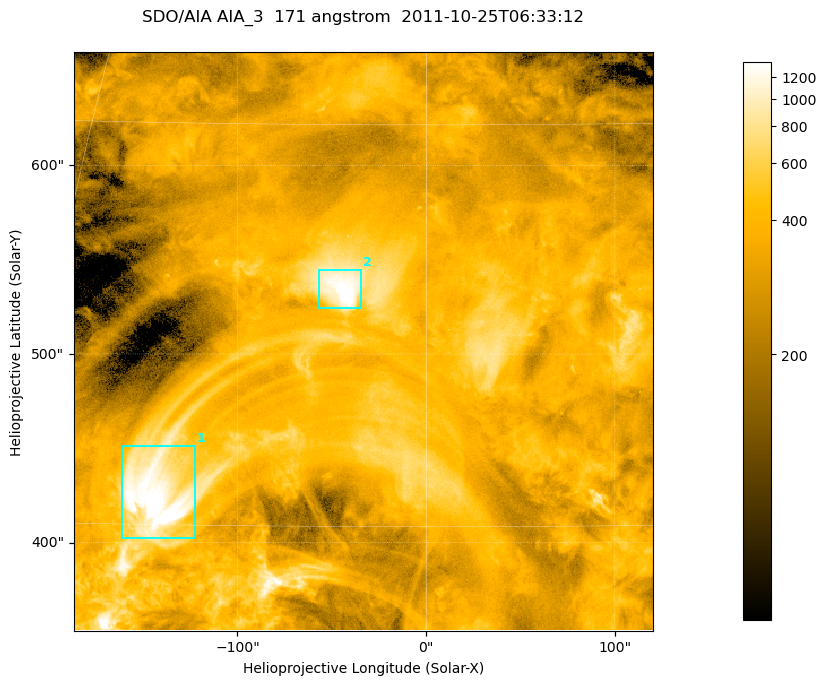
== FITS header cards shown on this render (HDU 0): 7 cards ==
TELESCOP= 'SDO/AIA '
INSTRUME= 'AIA_3   '
WAVELNTH=                  171
WAVEUNIT= 'angstrom'
DATE-OBS= '2011-10-25T06:33:12.34'
CTYPE1  = 'HPLN-TAN'
CTYPE2  = 'HPLT-TAN'

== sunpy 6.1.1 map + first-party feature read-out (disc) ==
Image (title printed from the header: SDO/AIA AIA_3  171 angstrom  2011-10-25T06:33:12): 512 x 512 px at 0.599 arcsec/px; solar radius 965 arcsec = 1609 px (partial field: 3.2% of the solar disc is inside the frame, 100% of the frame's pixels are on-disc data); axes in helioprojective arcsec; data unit not stated in the header (colour bar unlabelled)
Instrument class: DISC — disc imager (sunpy class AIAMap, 171 A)
Bright regions (active regions / flare kernels): reference = the on-disc median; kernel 5 px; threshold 5 sigma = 605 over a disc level ~344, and >= 1.15x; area >= 262 px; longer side >= 6 px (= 3.6 arcsec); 2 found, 2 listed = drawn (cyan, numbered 1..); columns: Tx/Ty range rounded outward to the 2 arcsec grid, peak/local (2 s.f.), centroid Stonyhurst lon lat
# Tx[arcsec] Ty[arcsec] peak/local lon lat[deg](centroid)
1 -162..-122 402..452 5.8 -10 +31
2 -58..-34 524..546 4.5 -3 +39